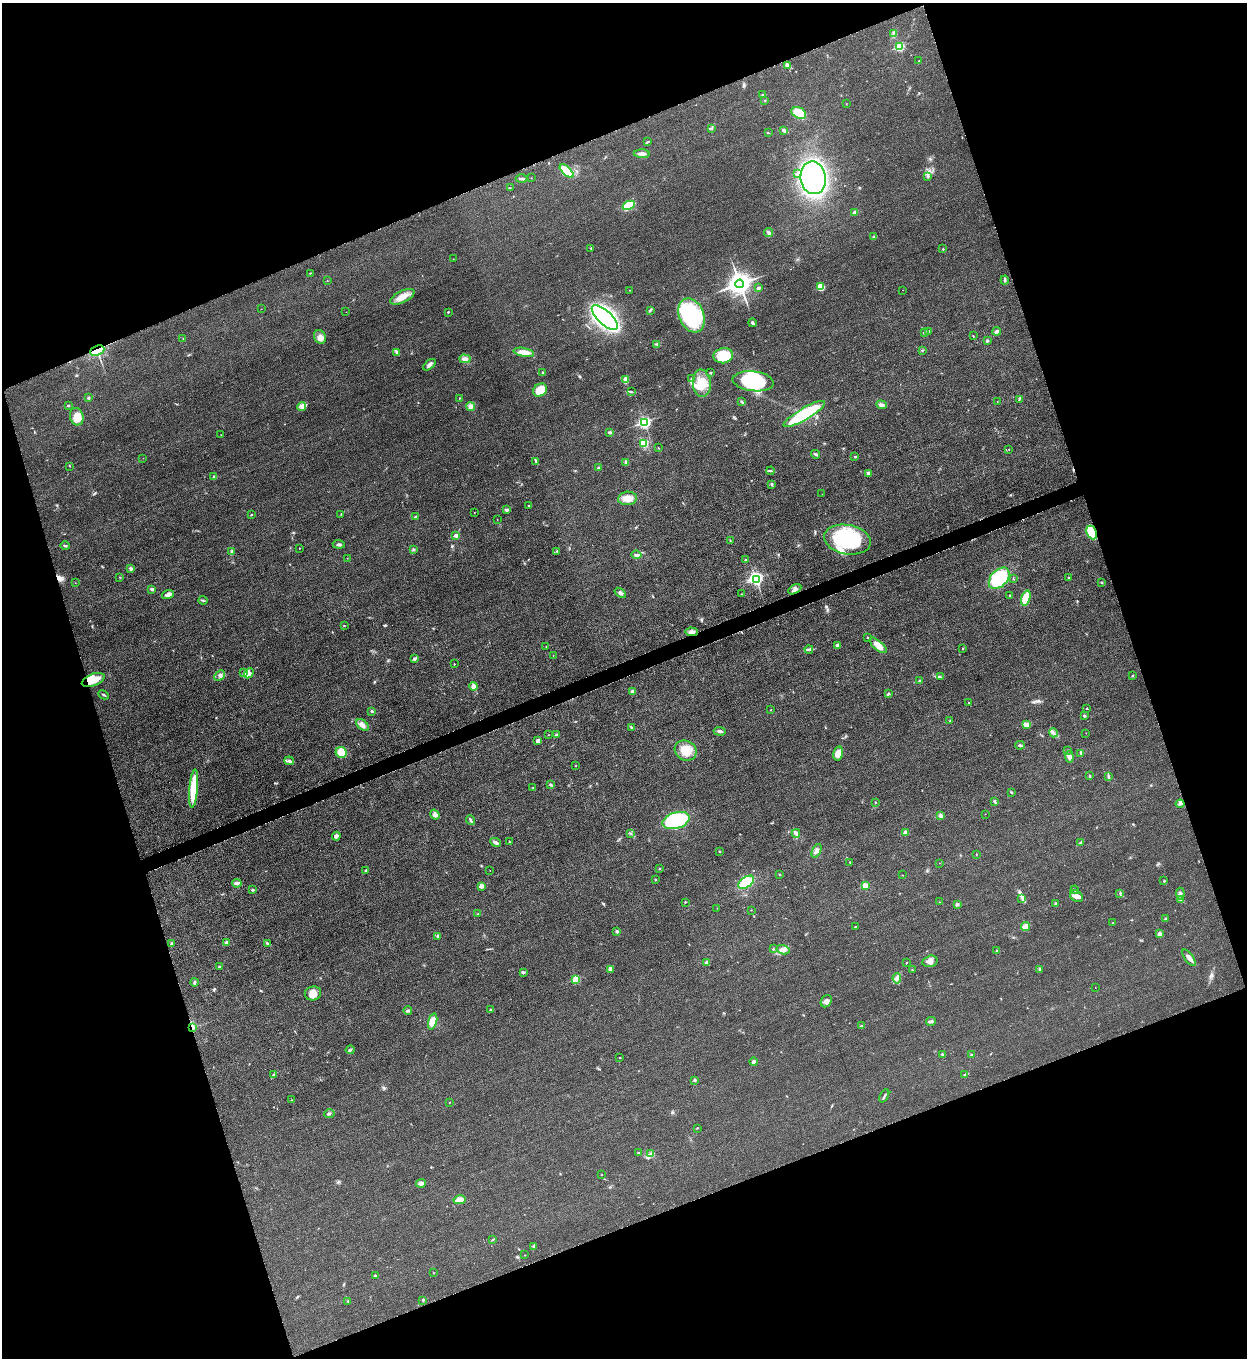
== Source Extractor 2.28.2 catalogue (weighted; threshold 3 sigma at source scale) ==
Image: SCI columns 288-5267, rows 10-5430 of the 5428 x 5441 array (HDU 1 of 3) = the unmasked area's bounding box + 8 px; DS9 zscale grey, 4 x 4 block average (1 PNG px = mean of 4 x 4 image px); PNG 1249 x 1360 px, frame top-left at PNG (2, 3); each listed source drawn as its Kron ellipse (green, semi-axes under 4 px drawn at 4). Shown black and unused: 40% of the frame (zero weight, under 3 of 5 exposures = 1% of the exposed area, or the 3 px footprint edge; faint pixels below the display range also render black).
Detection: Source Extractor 2.28.2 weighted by HDU 2 'WHT'. Background 0.0229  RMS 0.0048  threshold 0.0216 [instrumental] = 3 sigma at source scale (4.5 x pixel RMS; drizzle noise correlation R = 1.50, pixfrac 1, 0.05/0.05 arcsec/px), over >= 5 px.
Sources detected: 303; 3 inside a brighter object's white glare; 1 cosmic-ray / hot-pixel residue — neither listed nor drawn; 2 coinciding with a brighter row at this scale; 9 inside a brighter listed object's ellipse — not listed separately; the other 288 listed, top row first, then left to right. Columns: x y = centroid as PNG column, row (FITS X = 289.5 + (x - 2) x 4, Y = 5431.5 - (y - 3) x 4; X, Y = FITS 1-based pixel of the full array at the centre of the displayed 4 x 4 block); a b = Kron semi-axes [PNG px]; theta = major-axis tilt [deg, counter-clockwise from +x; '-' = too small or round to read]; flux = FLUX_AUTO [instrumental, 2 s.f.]
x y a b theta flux
893 33 3 2 - 2.6
899 47 2 2 - 220
919 61 2 2 - 1.5
788 66 3 2 - 3
763 95 2 2 - 1.8
765 100 2 2 - 1.2
846 104 2 2 - 0.76
799 113 8 5 -28 56
712 128 3 2 - 2.7
784 130 3 3 - 6
768 133 2 2 - 1.2
647 142 4 2 - 1.9
642 154 8 3 -1 13
567 171 8 3 -43 91
797 174 4 2 - 3.8
928 176 2 2 - 5.8
531 178 2 2 - 0.82
813 178 16 12 -80 610
522 179 6 2 0 5.1
510 188 2 2 - 1.1
629 205 6 3 28 100
855 212 4 3 - 5.2
769 233 4 3 - 5.4
874 237 3 2 - 1.3
591 248 3 2 - 2.2
943 249 2 2 - 2
453 259 2 2 - 0.73
310 273 2 2 - 1.6
1005 280 4 2 - 3.9
327 281 2 2 - 0.77
740 284 4 4 - 2700
821 287 4 4 - 43
758 288 3 2 - 5.3
629 290 2 2 - 1.2
903 290 2 2 - 0.51
402 297 13 5 26 31
261 309 2 2 - 0.6
650 310 4 2 - 3.4
346 312 2 2 - 0.61
448 312 2 2 - 4.2
692 315 18 12 -68 280
605 318 16 7 -43 950
752 323 4 3 - 5.4
929 331 3 2 - 3.2
997 331 4 2 - 9.3
924 332 3 2 - 2.8
973 336 2 2 - 1.7
320 337 7 5 -63 16
183 339 2 2 - 0.93
987 341 3 2 - 3.4
657 344 3 2 - 2.8
922 350 2 2 - 1
97 351 7 4 22 67
396 352 4 3 - 4.7
524 352 10 4 -10 27
723 356 10 7 10 78
465 359 6 4 -2 9.9
429 365 7 3 38 9.6
542 373 2 2 - 1.7
710 373 2 2 - 2.4
626 379 4 3 - 19
691 379 2 2 - 1.6
753 381 21 10 -7 210
702 383 14 9 -84 49
540 390 7 6 - 56
631 392 2 2 - 1.1
88 398 3 2 - 3.3
459 398 2 2 - 1.3
1019 399 3 2 - 1.8
997 401 2 2 - 0.63
742 402 3 2 - 3.5
68 405 3 2 - 2.7
882 405 5 3 - 9.4
302 406 4 3 - 8.6
471 407 4 4 - 8.2
804 414 24 6 30 190
77 417 9 6 -76 31
644 422 3 2 - 470
610 432 3 3 - 4.3
221 435 2 2 - 0.82
644 443 4 3 - 43
658 448 2 2 - 0.86
1009 449 2 2 - 1.1
815 454 5 2 - 4.4
855 456 2 2 - 3.4
143 458 2 2 - 0.6
536 461 4 2 - 5.2
626 462 4 3 - 4.6
69 466 2 2 - 1.3
599 468 2 2 - 14
771 471 4 2 - 3.3
868 473 3 2 - 8.1
214 476 2 2 - 1.4
771 484 2 2 - 3.2
822 494 2 2 - 0.42
627 498 9 6 5 26
528 506 2 2 - 1.5
506 510 3 3 - 5.7
474 513 2 2 - 0.7
251 514 2 2 - 4.7
341 514 2 2 - 1.5
415 517 2 2 - 1.1
497 519 2 2 - 1.2
1092 532 7 5 -63 85
456 535 2 2 - 21
730 540 2 2 - 1
847 540 23 14 -10 260
339 544 6 3 -5 5.4
65 546 4 2 - 4.1
299 548 2 2 - 0.94
413 549 3 2 - 2.9
231 551 3 2 - 3.3
557 551 2 2 - 1.6
636 555 5 3 - 8
347 558 2 2 - 0.53
745 559 2 2 - 1.1
131 568 3 3 - 5.6
120 577 3 2 - 1.1
999 578 12 8 47 150
1069 578 2 2 - 3.3
756 579 3 2 - 370
1014 579 2 2 - 1.2
75 583 2 2 - 0.63
1102 583 2 2 - 1.7
152 589 3 3 - 5
795 589 7 3 29 9.3
620 593 6 3 -36 7.4
741 594 2 2 - 1.4
168 595 6 3 18 10
1010 596 2 2 - 1.4
1026 598 8 3 72 70
203 600 4 2 - 3
344 625 2 2 - 2.7
692 632 6 4 -3 12
868 637 2 2 - 2.9
837 645 4 2 - 3.8
878 645 10 4 -41 34
546 646 2 2 - 0.86
809 649 4 2 - 3.8
963 649 2 2 - 2
553 656 2 2 - 0.66
414 659 4 2 - 3.1
454 664 2 2 - 2.1
244 673 3 3 - 4.3
249 673 5 3 - 17
220 676 6 2 44 4.9
1133 676 2 2 - 2.1
940 677 2 2 - 1.1
93 680 12 6 21 37
920 681 2 2 - 9.6
474 686 4 3 - 19
633 692 3 3 - 11
889 693 2 2 - 4.1
104 695 5 2 - 3.5
969 703 2 2 - 1.1
1087 709 2 2 - 1.1
771 710 2 2 - 1.2
372 711 3 2 - 3.4
1084 716 3 2 - 2.9
950 721 2 2 - 1.3
362 725 7 4 -39 14
1026 725 4 2 - 25
631 727 4 2 - 3.1
720 731 6 3 -9 7.3
1053 733 5 2 - 5.9
1086 733 2 2 - 1.1
549 735 2 2 - 0.86
556 735 3 2 - 3.6
538 741 4 3 - 9.2
1020 745 4 2 - 4.7
1068 750 2 2 - 0.84
686 751 11 9 -30 53
341 752 6 5 - 36
838 753 7 4 76 25
1081 753 3 3 - 4.1
1069 757 6 3 -82 11
289 761 5 3 - 7.3
576 766 2 2 - 0.93
1090 776 2 2 - 2.8
1108 776 3 2 - 2.8
550 785 3 2 - 3.4
533 788 2 2 - 1.3
193 789 19 4 85 94
1011 792 3 3 - 2.7
994 801 3 2 - 3.4
875 802 2 2 - 1.8
1180 804 4 2 - 5.5
985 814 2 2 - 0.62
435 815 5 4 - 11
941 816 3 3 - 8
470 820 5 2 - 4.8
676 821 14 8 17 290
906 832 2 2 - 46
631 833 2 2 - 1
796 833 4 2 - 12
336 836 4 3 - 8.8
496 842 5 3 - 9.4
510 842 2 2 - 2.9
1081 842 3 2 - 2.9
816 851 7 4 65 11
719 852 2 2 - 2
976 854 2 2 - 1.4
850 862 2 2 - 1.6
939 863 2 2 - 0.68
660 869 2 2 - 1.4
365 871 2 2 - 1.3
490 871 2 2 - 0.55
779 875 2 2 - 0.92
903 875 2 2 - 0.71
655 879 2 2 - 1.6
1164 880 3 2 - 1.8
746 882 9 5 35 100
237 883 5 3 - 10
481 886 2 2 - 38
865 886 2 2 - 92
252 890 3 2 - 3.9
1075 890 4 2 - 3.6
1120 893 3 2 - 2.4
1180 894 6 3 -85 7.7
1076 896 7 5 -34 14
1022 898 2 2 - 1.9
1181 900 3 2 - 3.3
685 902 2 2 - 1.9
940 902 2 2 - 0.68
1055 903 3 2 - 3.5
957 904 3 3 - 4.4
717 908 2 2 - 0.67
751 910 2 2 - 0.69
478 914 2 2 - 1.5
1165 919 3 2 - 3.5
1113 923 2 2 - 0.97
1025 926 4 3 - 24
855 927 2 2 - 1
617 931 3 2 - 5.3
1159 934 3 3 - 7.6
438 936 4 2 - 6
226 943 2 2 - 24
171 944 3 2 - 2.8
267 944 3 2 - 5.1
773 949 2 2 - 3
783 950 6 4 -15 12
997 951 2 2 - 3.5
1189 958 9 3 -53 13
930 961 8 5 16 15
707 963 3 3 - 6.2
906 963 2 2 - 1.2
219 967 2 2 - 4.1
611 969 4 3 - 9.6
1040 969 4 2 - 3.9
912 970 2 2 - 1.5
523 972 4 2 - 2.9
897 978 5 3 - 7.5
576 979 2 2 - 110
194 982 4 2 - 3.8
1095 988 2 2 - 0.59
313 993 8 7 - 23
826 1001 6 5 - 13
490 1010 2 2 - 2.5
408 1011 4 2 - 4.3
433 1021 8 4 74 39
931 1021 5 2 - 7.2
861 1026 3 2 - 2.2
193 1027 3 2 - 3.9
350 1050 4 2 - 3.9
942 1054 3 2 - 3.2
972 1055 3 2 - 3.7
619 1057 2 2 - 0.96
754 1062 4 3 - 5.4
274 1074 4 2 - 2.8
965 1074 2 2 - 1.8
695 1080 2 2 - 9.9
884 1096 7 2 63 4.5
291 1100 2 2 - 1.1
450 1102 2 2 - 0.84
329 1114 5 2 - 3.5
697 1128 3 2 - 1.8
638 1153 2 2 - 2
651 1153 2 2 - 1.8
601 1175 2 2 - 1.2
421 1183 5 4 - 7.5
459 1200 6 4 11 26
492 1240 4 2 - 2.4
534 1246 3 2 - 3.1
525 1255 2 2 - 0.73
433 1273 2 2 - 1.1
375 1276 3 3 - 3.5
423 1300 4 2 - 2.8
348 1301 2 2 - 2.1
Overlapping masked pixels (flux is a lower limit): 4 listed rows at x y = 97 351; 1092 532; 692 632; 193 1027
Diffuse or blended objects may show on this block-average render without a row.